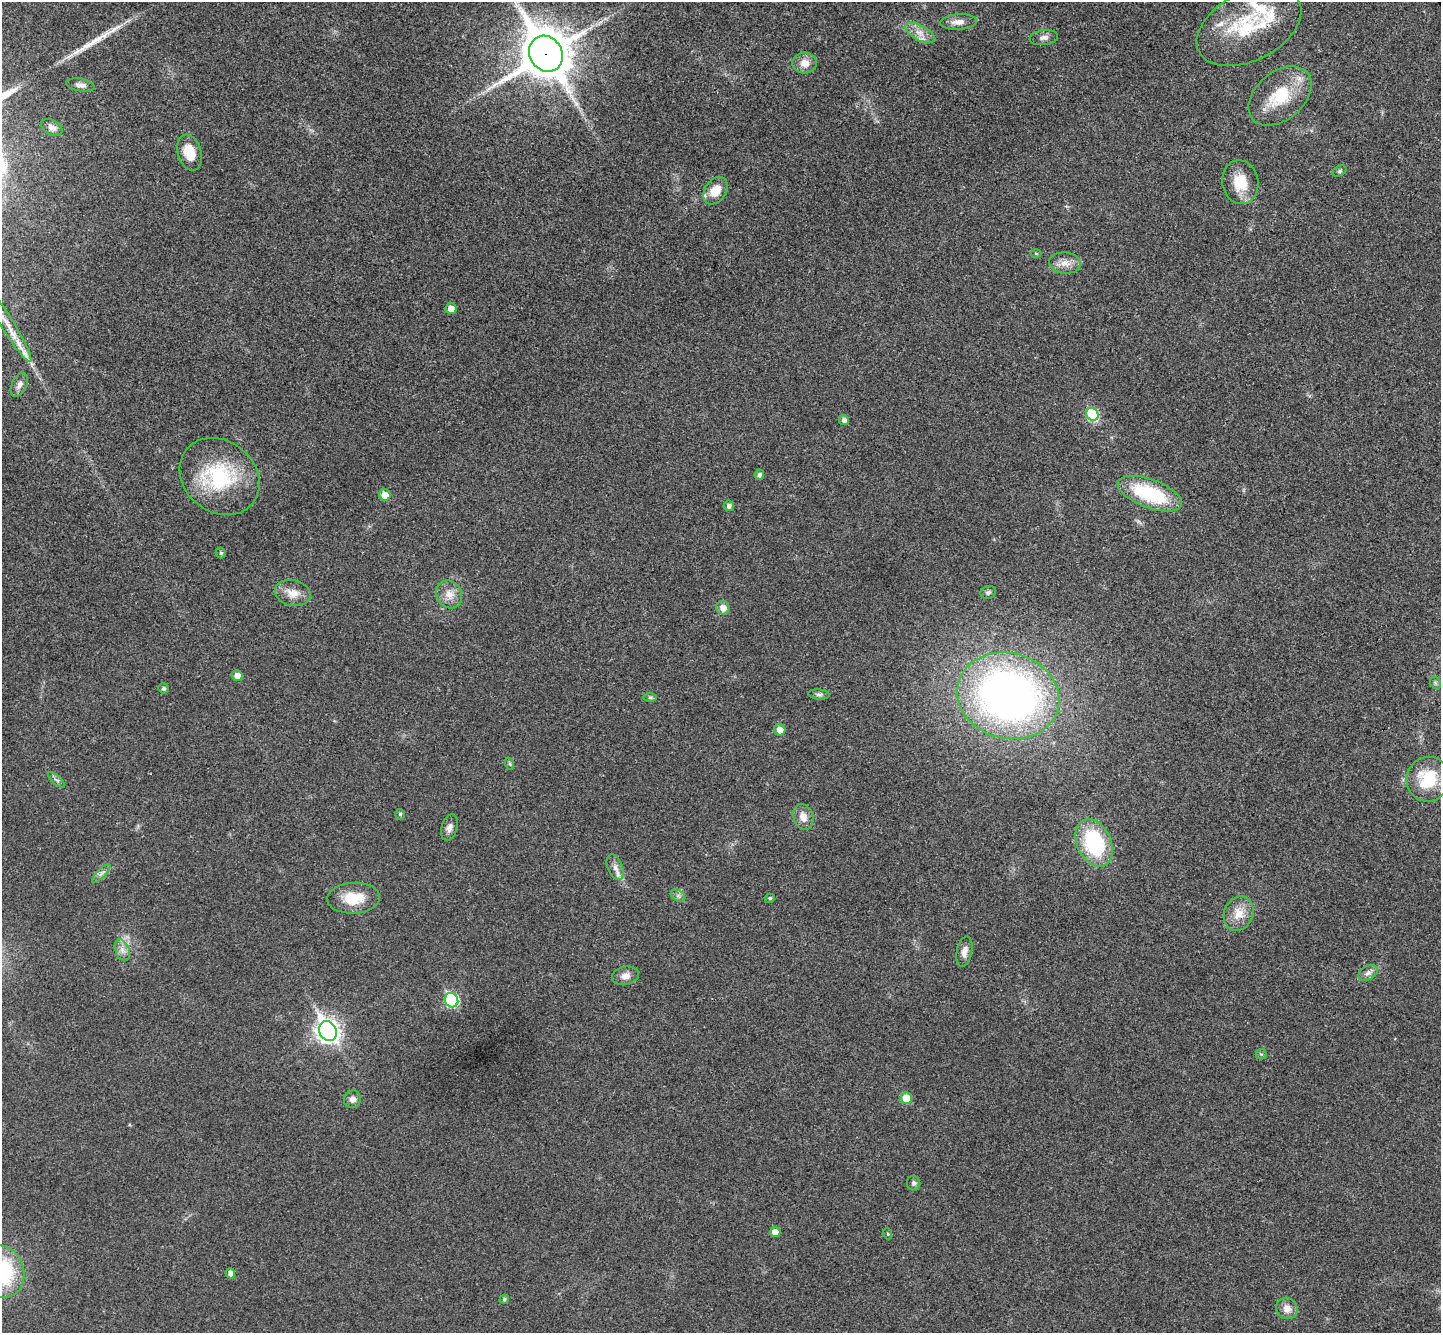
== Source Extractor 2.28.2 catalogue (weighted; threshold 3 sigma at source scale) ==
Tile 10 of 4 x 4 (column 2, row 3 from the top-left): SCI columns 1491-2929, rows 1520-2850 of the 5862 x 5834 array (HDU 1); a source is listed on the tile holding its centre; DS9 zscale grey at full resolution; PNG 1443 x 1335 px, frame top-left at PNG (2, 2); each listed source drawn as its Kron ellipse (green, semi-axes under 4 px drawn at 4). Shown black and unused: <1% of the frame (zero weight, under 3 of 4 exposures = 6% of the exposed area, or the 3 px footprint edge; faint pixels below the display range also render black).
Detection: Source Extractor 2.28.2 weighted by HDU 2 'WHT'; one run over the whole footprint, this tile lists its part. Background 0.0267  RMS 0.0059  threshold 0.0266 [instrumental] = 3 sigma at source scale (4.5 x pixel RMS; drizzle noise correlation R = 1.50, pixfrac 1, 0.05/0.05 arcsec/px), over >= 5 px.
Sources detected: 73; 1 long thin detection or spike segment (spike, bleed or trail) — neither listed nor drawn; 6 inside a brighter listed object's ellipse — not listed separately; the other 66 listed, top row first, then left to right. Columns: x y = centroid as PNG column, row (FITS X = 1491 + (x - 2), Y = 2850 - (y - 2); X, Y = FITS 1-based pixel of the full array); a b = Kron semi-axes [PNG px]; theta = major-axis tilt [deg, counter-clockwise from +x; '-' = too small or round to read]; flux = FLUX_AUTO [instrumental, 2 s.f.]
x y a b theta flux
958 22 18 8 3 4.9
1249 26 56 34 27 44
920 33 16 7 -28 5.3
1044 38 14 7 8 2.9
546 54 18 16 -58 2300
804 63 12 10 4 6.1
80 85 14 6 -9 2.8
1280 96 36 24 41 27
52 127 11 7 -29 2.9
189 153 18 11 -72 12
1340 171 7 5 28 1.1
1240 182 22 18 -79 15
716 191 15 10 55 9.4
1036 253 5 3 - 0.57
1065 263 16 10 -7 5.4
451 308 5 5 - 4.3
8 325 43 6 -58 10
19 385 13 7 64 3
1092 414 7 5 -58 39
844 420 5 5 - 2.3
759 475 5 5 - 1.9
220 477 43 35 -39 48
1150 494 34 14 -20 43
385 495 6 5 - 7.2
729 506 5 5 - 2
221 553 5 5 - 0.84
988 592 8 6 17 1.6
293 593 18 12 -14 7.1
449 594 14 12 -60 6.3
723 608 7 6 - 4.5
237 675 5 5 - 4.1
1435 683 7 5 -59 1.1
163 688 5 5 - 1.2
819 694 10 5 -4 1.7
1008 696 52 42 -15 310
650 698 7 4 0 1
780 730 6 5 - 4.6
510 764 6 4 -71 0.86
1428 779 22 21 - 26
57 780 10 3 -39 1.2
400 814 5 4 - 1
803 817 13 10 -71 5.7
449 828 13 7 74 3.1
1094 843 25 17 -65 52
615 867 13 7 -69 3.6
101 873 12 3 45 1.6
678 896 7 5 -31 1.7
354 898 26 15 3 15
770 898 5 4 - 1
1239 913 18 14 68 9
122 950 11 7 -68 3.3
964 952 15 7 78 3.9
1368 973 10 7 29 2.5
625 976 14 9 13 4
452 1000 7 6 - 64
328 1031 10 8 -59 360
1261 1054 5 5 - 0.9
906 1098 6 5 - 10
352 1099 9 8 - 3.2
914 1183 7 6 - 1.6
775 1232 5 5 - 5.3
888 1234 5 3 - 0.63
2 1272 26 22 -73 55
230 1273 5 4 - 2.8
504 1299 5 4 - 1.1
1287 1308 11 10 - 4.5
Overlapping masked pixels (flux is a lower limit): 2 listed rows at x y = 1249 26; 546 54
Isophote crosses this tile's border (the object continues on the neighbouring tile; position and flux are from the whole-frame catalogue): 2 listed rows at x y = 546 54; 2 1272